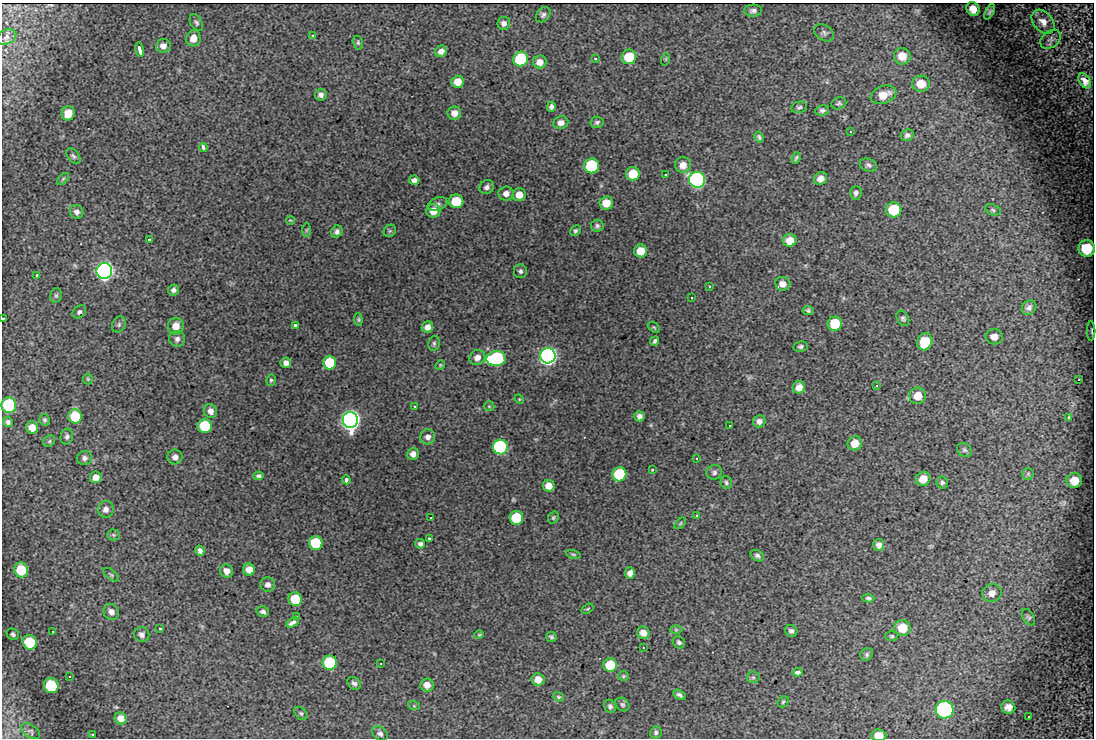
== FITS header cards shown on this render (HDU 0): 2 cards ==
NAXIS1  =                 1092
NAXIS2  =                  736

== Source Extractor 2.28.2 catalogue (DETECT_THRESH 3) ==
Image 1092 x 736 px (HDU 0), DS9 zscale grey, 1 PNG px = 1 image px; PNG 1096 x 740 px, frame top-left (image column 1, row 736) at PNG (2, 3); each listed source drawn as its Kron ellipse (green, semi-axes under 4 px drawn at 4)
Background 596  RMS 11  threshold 33.6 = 3 sigma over >= 5 px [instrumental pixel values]
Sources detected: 218; all 218 listed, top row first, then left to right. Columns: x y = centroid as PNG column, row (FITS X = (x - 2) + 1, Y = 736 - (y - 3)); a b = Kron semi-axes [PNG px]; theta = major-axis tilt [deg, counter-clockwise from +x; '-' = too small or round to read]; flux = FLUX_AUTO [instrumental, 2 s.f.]
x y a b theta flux
973 9 7 6 - 2300
753 11 9 6 3 2300
990 12 8 4 60 1200
543 15 8 6 48 2000
1043 22 14 9 -49 6100
196 23 9 5 -59 1700
504 23 6 6 - 2600
824 33 11 7 -31 2300
313 36 3 3 - 2000
6 37 10 7 27 2500
193 38 8 7 - 6100
1051 39 11 8 39 2800
358 43 7 5 -75 1300
163 46 7 7 - 3700
140 50 7 3 -78 5000
441 51 6 5 - 3400
902 56 8 8 - 8100
629 57 7 7 - 23000
521 59 7 7 - 55000
595 59 3 2 - 620
666 59 6 4 72 850
540 62 7 6 - 4500
1085 81 8 5 -55 5400
458 82 6 6 - 8100
921 84 9 8 - 9100
321 95 5 5 - 2800
883 95 13 8 19 9000
839 103 7 6 - 1500
551 107 5 4 - 2200
799 107 8 5 12 1700
822 110 7 5 8 1800
68 113 7 6 - 10000
454 113 7 6 - 4600
597 122 6 5 - 1700
561 123 7 6 - 3900
851 131 3 2 - 900
907 135 7 5 22 2300
759 137 5 3 - 1400
203 147 4 3 - 3500
73 156 9 5 -51 1800
796 158 6 3 69 1200
683 165 8 7 - 6700
868 165 9 6 -22 2100
592 166 7 7 - 74000
633 174 7 7 - 18000
666 174 3 2 - 890
821 178 7 6 - 4300
63 179 7 4 45 1500
414 180 5 4 - 2500
697 180 8 8 - 240000
487 187 7 6 - 2600
506 193 7 7 - 4100
856 193 7 5 86 2000
519 195 6 6 - 7300
456 201 7 6 - 25000
606 203 7 6 - 11000
438 204 10 6 22 2400
894 210 7 7 - 31000
993 210 8 5 -21 1500
433 211 7 7 - 8100
77 212 7 6 - 2800
290 220 4 2 - 540
597 226 6 6 - 1700
306 230 7 4 88 980
390 231 7 5 43 1300
575 231 6 4 44 1400
337 232 6 5 - 2500
149 240 3 3 - 890
790 240 7 6 - 8800
1087 248 8 8 - 17000
641 251 6 6 - 12000
104 271 8 8 - 440000
520 271 7 6 - 2200
37 275 3 3 - 1200
783 284 7 7 - 5500
710 286 3 3 - 970
174 290 5 5 - 2300
56 295 7 5 76 1200
692 297 3 2 - 870
1029 308 8 6 42 2700
808 311 5 4 - 1500
79 312 7 5 42 1800
903 318 8 5 -61 1700
3 319 3 2 - 1200
358 319 6 4 -85 1100
119 324 8 6 61 2100
835 324 7 7 - 25000
295 325 3 3 - 3600
176 326 8 8 - 8100
427 327 6 5 - 4500
654 327 7 4 -38 1000
1091 331 10 2 90 670
994 337 9 7 0 4800
177 339 8 8 - 2900
655 341 5 3 - 1500
925 342 9 7 65 20000
434 343 7 5 77 1600
801 347 7 5 11 1600
548 356 7 7 - 490000
477 358 8 7 - 4800
496 359 10 7 7 110000
286 363 5 5 - 3100
330 363 7 6 - 29000
440 365 5 4 - 870
88 379 5 5 - 950
1079 379 3 3 - 5400
271 380 6 4 75 1200
877 385 3 3 - 2200
799 387 6 6 - 5800
918 396 8 8 - 9900
519 399 5 4 - 680
9 405 8 7 - 100000
415 406 3 3 - 4000
489 406 5 5 - 970
210 411 7 6 - 4000
75 416 7 7 - 26000
639 416 5 5 - 2600
1069 418 3 3 - 2700
45 420 6 5 - 1400
350 420 8 7 - 750000
759 421 6 6 - 2900
8 422 5 5 - 2100
730 425 3 3 - 3900
205 426 7 7 - 43000
32 428 6 6 - 7300
67 437 8 6 77 2100
428 437 7 7 - 3700
49 441 6 5 - 1300
855 443 7 7 - 9100
500 447 7 7 - 150000
964 450 8 6 -33 1900
413 454 6 6 - 4000
175 457 7 7 - 3600
84 458 7 7 - 2600
697 458 3 2 - 460
652 470 3 3 - 730
714 472 8 7 - 2100
619 474 7 7 - 45000
1028 474 6 5 - 1300
259 476 5 4 - 1700
96 477 6 6 - 5600
923 479 7 7 - 8700
346 480 4 3 - 7400
1074 480 8 7 - 8500
942 482 6 6 - 1600
726 483 6 5 - 1500
549 486 6 6 - 7300
106 509 8 8 - 3600
697 515 3 3 - 4800
431 518 3 3 - 900
516 518 7 7 - 36000
553 518 6 5 - 1200
680 523 7 4 46 770
113 535 6 5 - 1300
429 538 3 3 - 830
316 543 7 6 - 44000
420 544 5 4 - 2100
879 545 6 5 - 2800
200 551 5 4 - 2500
573 554 7 4 -13 1100
757 556 7 5 -33 1900
249 569 6 6 - 7000
21 570 7 7 - 22000
226 571 7 6 - 4700
630 573 6 5 - 3600
111 575 9 5 -39 1300
268 585 7 7 - 3300
992 593 10 9 - 4100
868 598 6 4 -3 1500
295 599 7 6 - 24000
587 609 6 4 30 1000
263 611 6 5 - 2100
111 612 8 7 - 4100
297 617 3 3 - 1000
1028 617 9 5 -59 1700
293 622 6 3 32 5400
160 628 3 2 - 780
902 628 8 8 - 15000
676 630 6 4 0 1100
53 631 3 3 - 4400
791 631 6 6 - 2300
643 633 6 6 - 5900
13 634 6 5 - 1400
142 635 8 7 - 2800
479 635 4 4 - 800
892 636 6 5 - 1200
551 637 5 5 - 1400
30 642 7 7 - 32000
679 642 6 5 - 1900
643 647 3 2 - 750
867 654 7 6 - 1500
330 663 7 7 - 63000
381 663 3 3 - 930
610 665 7 7 - 24000
798 672 5 3 - 7200
70 676 3 3 - 1200
623 676 5 5 - 960
753 677 6 6 - 1500
538 679 6 6 - 6300
354 683 7 5 -38 2200
427 685 7 6 - 5400
51 686 7 7 - 50000
679 695 7 4 -31 2000
558 697 6 4 -21 1000
783 702 6 4 45 1200
622 705 8 6 -43 1500
414 706 6 4 -18 920
610 706 7 5 -64 1800
1008 707 7 6 - 4600
944 710 9 9 - 160000
301 713 7 5 -47 1600
1029 716 2 2 - 830
121 718 6 5 - 5100
31 731 11 6 -35 1800
656 732 6 5 - 1700
93 734 3 2 - 780
380 734 8 6 -36 2500
879 735 7 6 - 11000
At the frame edge (FLAGS 8, measured only in part): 3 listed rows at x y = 3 319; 9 405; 879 735